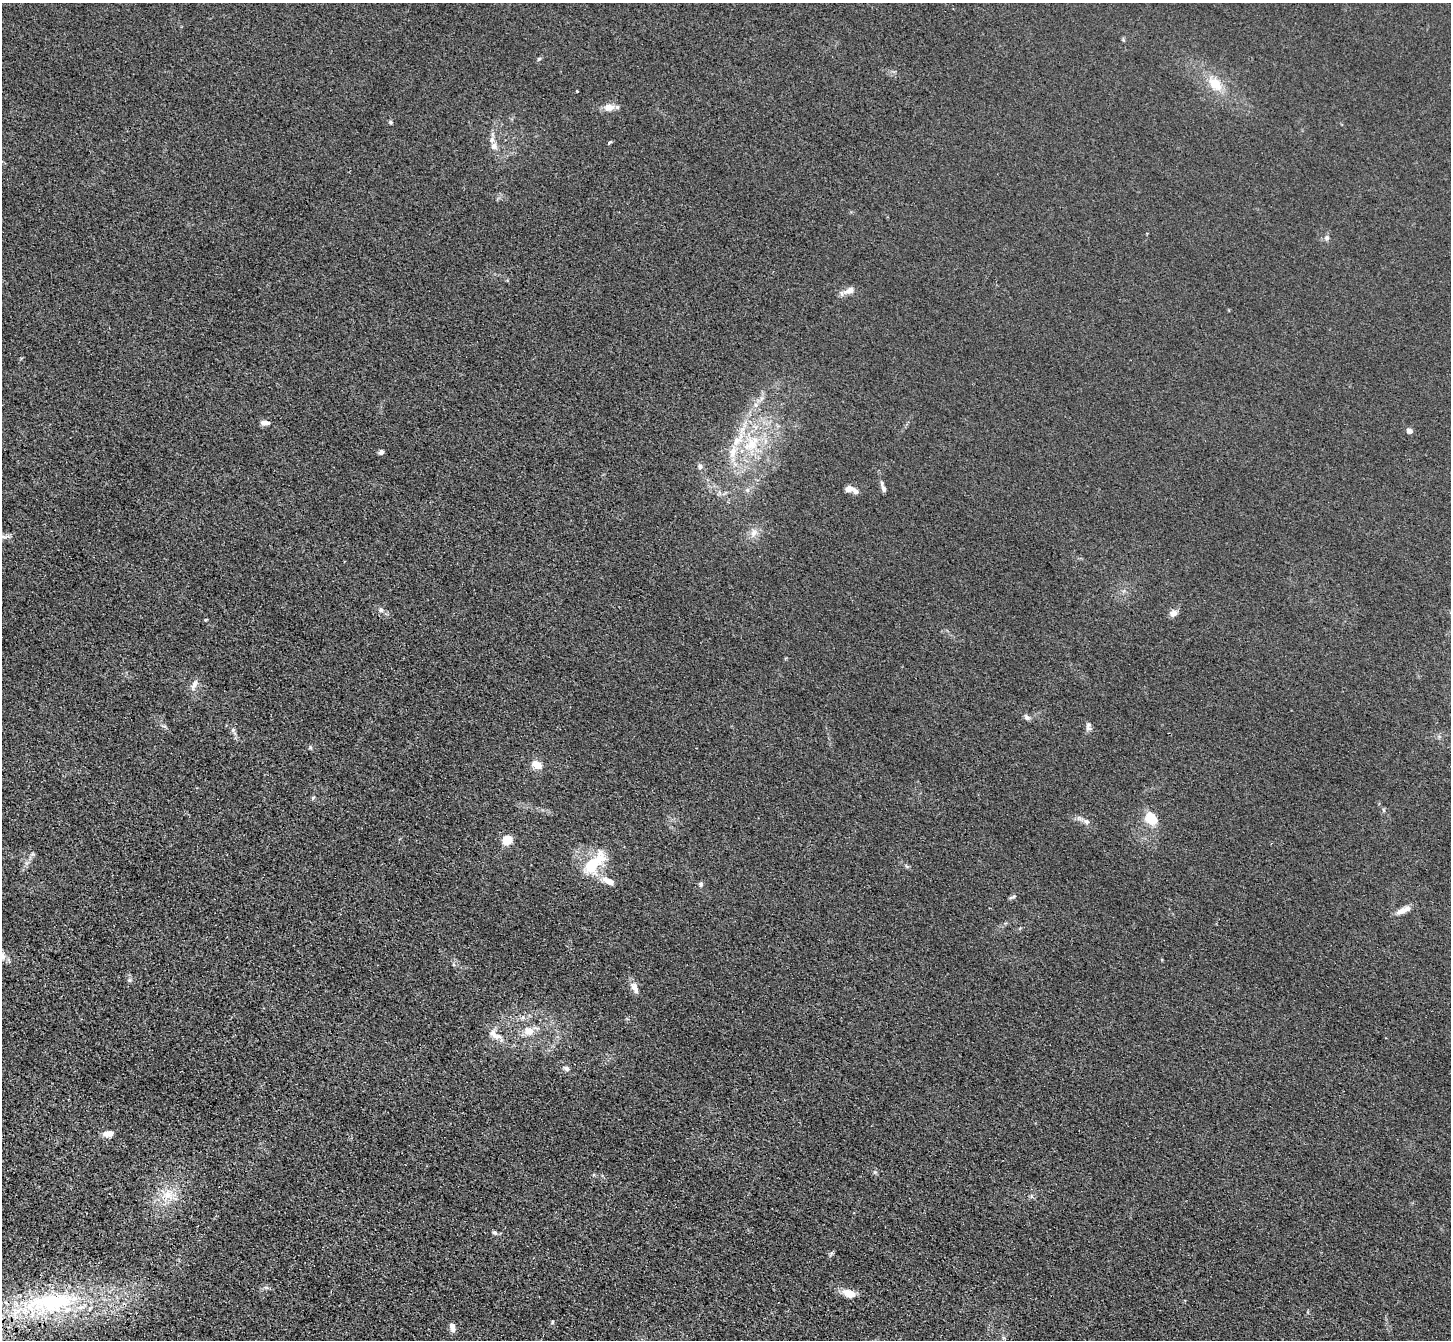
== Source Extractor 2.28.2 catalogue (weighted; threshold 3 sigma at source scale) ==
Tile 7 of 4 x 4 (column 3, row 2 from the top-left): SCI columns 2972-4420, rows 3069-4406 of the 5943 x 6001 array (HDU 1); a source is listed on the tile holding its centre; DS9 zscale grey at full resolution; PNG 1453 x 1342 px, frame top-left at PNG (2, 3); no overlay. Shown black and unused: <1% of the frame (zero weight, under 3 of 4 exposures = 6% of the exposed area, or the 3 px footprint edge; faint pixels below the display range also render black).
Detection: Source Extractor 2.28.2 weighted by HDU 2 'WHT'; one run over the whole footprint, this tile lists its part. Background 0.0196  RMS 0.0052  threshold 0.0234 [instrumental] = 3 sigma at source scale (4.5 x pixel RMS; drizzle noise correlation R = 1.50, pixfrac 1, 0.05/0.05 arcsec/px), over >= 5 px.
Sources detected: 53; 6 inside a brighter listed object's ellipse — not listed separately; the other 47 listed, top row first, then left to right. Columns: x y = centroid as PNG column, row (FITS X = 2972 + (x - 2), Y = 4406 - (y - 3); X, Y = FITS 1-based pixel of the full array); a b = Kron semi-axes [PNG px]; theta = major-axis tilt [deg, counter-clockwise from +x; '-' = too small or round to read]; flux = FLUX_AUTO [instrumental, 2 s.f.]
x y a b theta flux
539 59 6 5 - 0.75
1215 84 20 13 -43 10
577 91 3 3 - 0.35
609 107 12 8 -2 5.1
391 122 5 4 - 0.8
610 142 6 3 37 0.67
494 146 9 8 - 2.4
1327 238 7 7 - 1.5
849 290 16 8 24 3.4
265 422 11 6 -7 2.5
1409 431 6 5 - 2.8
752 444 29 15 39 21
381 452 5 4 - 1.8
700 466 7 6 - 1.7
883 488 8 5 -65 1.8
849 489 6 5 - 4.8
856 491 6 5 - 2
754 533 12 7 63 3.3
381 610 6 5 - 1.1
1173 613 10 9 - 2.5
194 685 17 6 65 2.8
1026 717 10 5 -53 1.3
1088 727 12 6 90 1.7
310 748 6 4 1 0.7
537 765 11 8 -24 6.1
1383 810 6 4 -88 0.7
1151 818 15 12 -50 11
1086 821 8 7 - 1.7
507 840 5 5 - 29
592 865 35 14 51 18
609 881 17 8 -27 5.4
701 884 6 5 - 1.1
1012 897 11 3 23 0.85
1403 910 20 6 24 4
2 955 16 7 -67 3
129 980 6 4 -71 0.86
635 988 15 8 -64 3.7
529 1031 13 12 - 5.9
493 1034 13 9 -57 3.4
566 1068 8 6 -26 1.5
109 1133 13 7 4 3.8
168 1195 16 14 -56 8.7
494 1232 7 5 -1 0.96
849 1293 17 9 -19 5.7
50 1303 84 27 9 83
552 1322 5 3 - 0.58
453 1328 11 6 -76 2.8
Isophote crosses this tile's border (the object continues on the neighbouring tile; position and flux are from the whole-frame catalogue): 1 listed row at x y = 2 955
Unlisted compact peaks at least as high as the median listed source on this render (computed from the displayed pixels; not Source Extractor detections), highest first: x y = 233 730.